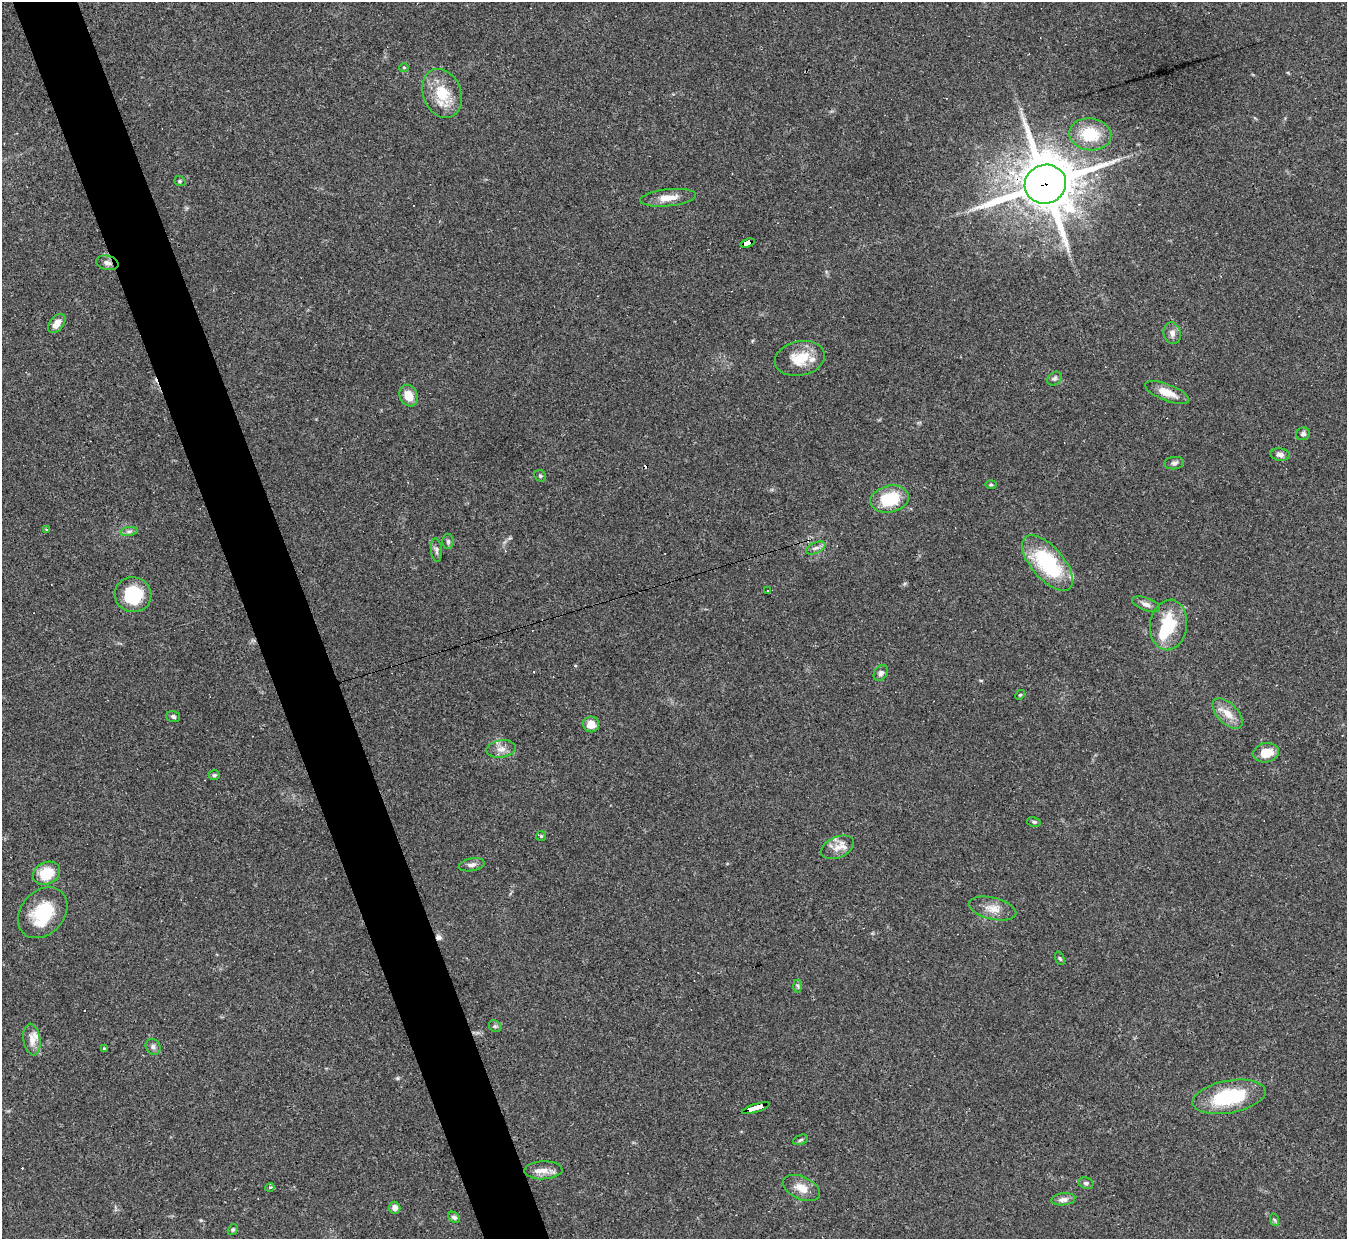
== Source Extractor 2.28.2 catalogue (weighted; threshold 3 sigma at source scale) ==
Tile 11 of 4 x 4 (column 3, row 3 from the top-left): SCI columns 2691-4035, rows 1384-2620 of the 5380 x 5366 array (HDU 1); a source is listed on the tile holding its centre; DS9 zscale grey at full resolution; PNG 1349 x 1241 px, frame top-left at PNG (2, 2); each listed source drawn as its Kron ellipse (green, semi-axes under 4 px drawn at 4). Shown black and unused: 5% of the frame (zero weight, under 3 of 4 exposures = <1% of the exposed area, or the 3 px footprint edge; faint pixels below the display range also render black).
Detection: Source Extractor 2.28.2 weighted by HDU 2 'WHT'; one run over the whole footprint, this tile lists its part. Background 0.048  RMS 0.0043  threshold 0.0194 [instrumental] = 3 sigma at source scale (4.5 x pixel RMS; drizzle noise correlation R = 1.50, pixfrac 1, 0.05/0.05 arcsec/px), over >= 5 px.
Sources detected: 78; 2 inside a brighter object's white glare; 12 cosmic-ray / hot-pixel residue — neither listed nor drawn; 1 inside a brighter listed object's ellipse — not listed separately; the other 63 listed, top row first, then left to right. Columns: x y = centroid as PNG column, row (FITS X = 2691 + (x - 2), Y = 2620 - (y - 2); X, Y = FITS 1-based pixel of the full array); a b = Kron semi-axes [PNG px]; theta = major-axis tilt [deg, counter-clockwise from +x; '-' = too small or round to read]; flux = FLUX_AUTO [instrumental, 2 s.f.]
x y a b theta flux
404 67 5 3 - 0.43
442 93 25 19 -69 14
1090 134 21 16 -7 15
180 181 6 4 -21 0.63
1045 184 21 19 18 2400
668 198 28 8 6 5.6
748 243 7 4 18 48
107 263 11 7 -12 1.9
57 324 11 7 51 3.8
1172 333 11 8 -73 2.3
800 358 25 17 12 11
1055 378 8 6 36 1.1
1167 393 23 8 -21 6
409 395 11 8 -64 5.5
1303 434 7 6 - 1.4
1280 455 10 6 -11 1.9
1174 463 10 6 7 1.5
540 476 6 5 - 0.78
991 485 6 4 -1 0.53
890 499 19 13 12 19
47 530 3 2 - 0.98
129 531 9 4 8 1.1
448 541 7 5 90 0.9
816 548 10 5 24 1.5
436 550 12 5 -84 1.3
1047 563 34 16 -49 37
767 590 3 3 - 2.4
133 595 18 17 - 19
1146 604 15 6 -20 2
1169 625 25 18 82 19
881 673 8 6 53 1.5
1020 695 5 4 - 0.48
1228 713 19 10 -46 5.5
173 717 7 5 -20 1
591 724 8 7 - 5
501 749 15 8 9 3.2
1266 753 13 9 9 7.2
214 775 5 5 - 0.68
1034 822 7 4 -10 0.82
541 836 5 5 - 0.51
838 847 17 10 24 4.5
472 865 13 6 11 1.9
46 873 14 11 24 11
993 908 24 11 -14 5.4
43 913 28 21 48 20
1060 958 7 4 -69 0.65
798 986 6 4 -88 0.76
495 1026 6 5 - 0.83
32 1040 16 8 -81 4
153 1047 8 7 - 1.6
104 1049 3 3 - 1.2
1229 1097 37 16 10 30
756 1108 14 3 17 93
801 1140 8 4 20 0.72
543 1170 19 9 2 3.8
1086 1183 7 5 -19 1.1
270 1187 4 3 - 0.61
802 1188 20 11 -25 5.6
1063 1199 12 6 7 2.3
395 1208 6 6 - 2.4
454 1217 6 5 - 1.2
1275 1220 6 4 -70 0.66
233 1229 6 4 57 0.68
Overlapping masked pixels (flux is a lower limit): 4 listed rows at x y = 1045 184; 748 243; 107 263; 756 1108